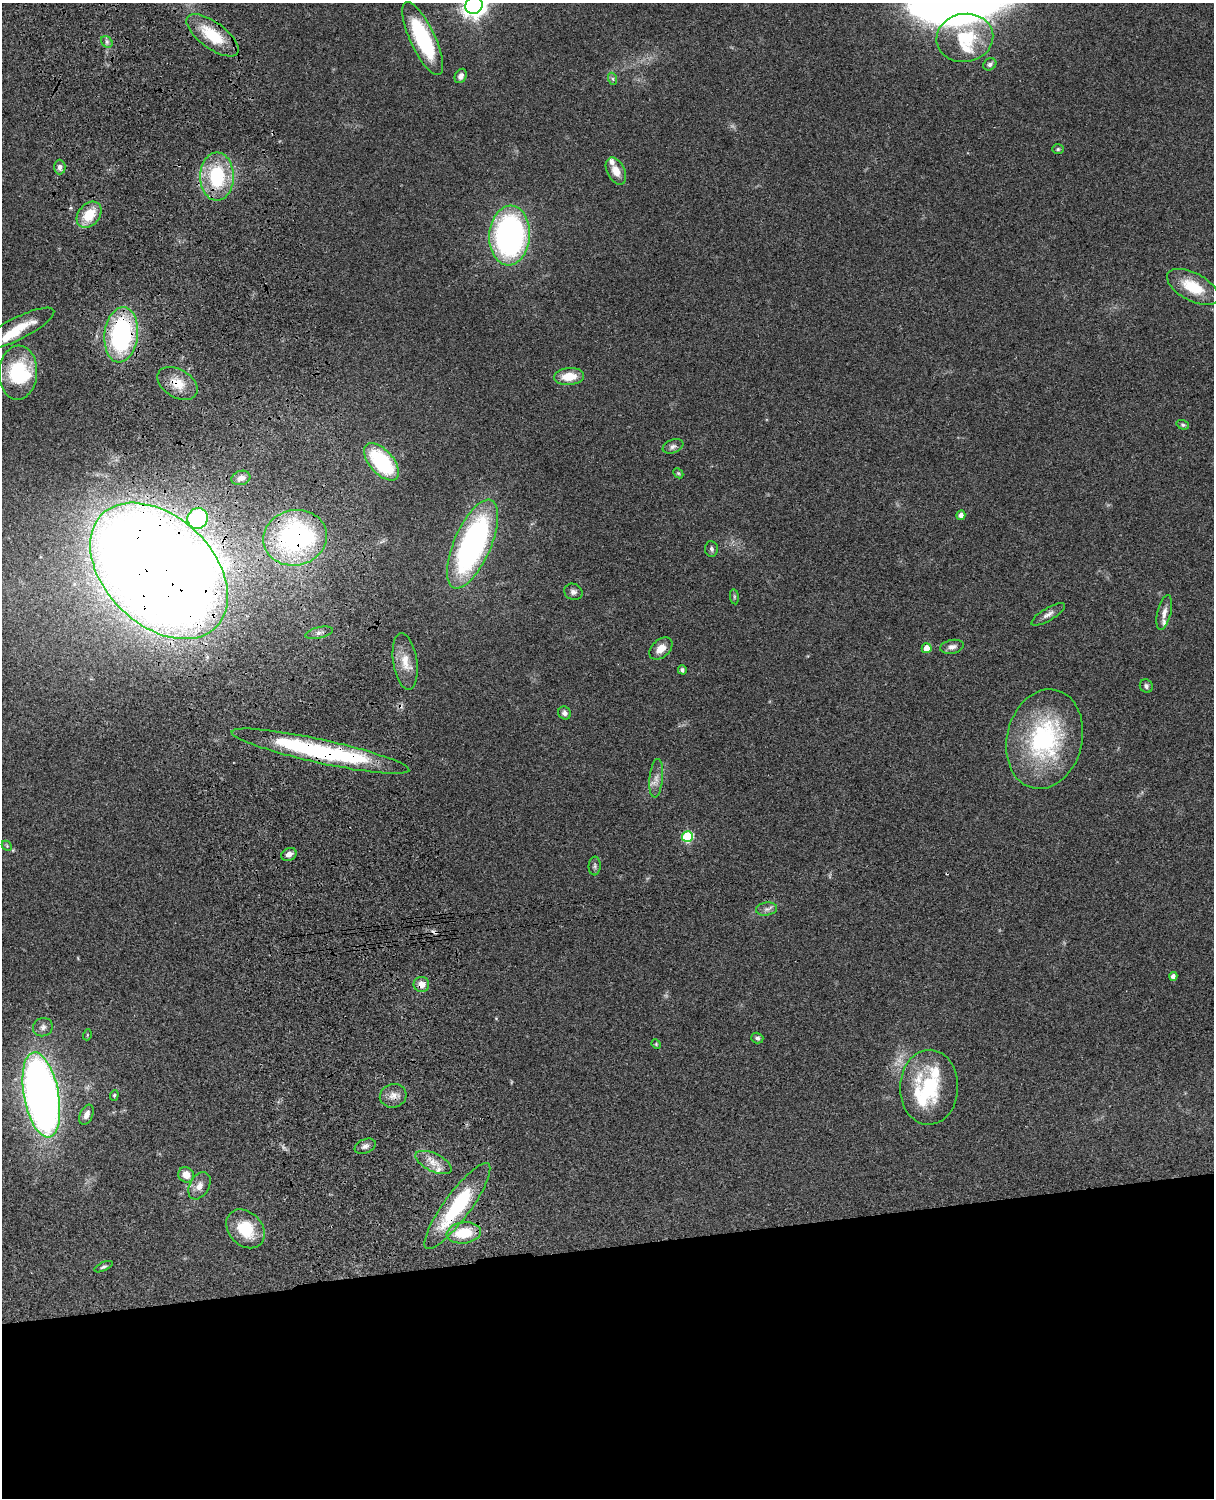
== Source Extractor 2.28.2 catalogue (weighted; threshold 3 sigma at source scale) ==
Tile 11 of 4 x 3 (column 3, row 3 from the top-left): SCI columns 2546-3757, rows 277-1772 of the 5087 x 4926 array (HDU 1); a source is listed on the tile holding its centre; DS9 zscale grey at full resolution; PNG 1216 x 1500 px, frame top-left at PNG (2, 3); each listed source drawn as its Kron ellipse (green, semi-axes under 4 px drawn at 4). Shown black and unused: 17% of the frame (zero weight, under 3 of 4 exposures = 6% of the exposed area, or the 3 px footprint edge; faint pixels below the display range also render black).
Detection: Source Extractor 2.28.2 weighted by HDU 2 'WHT'; one run over the whole footprint, this tile lists its part. Background 0.0876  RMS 0.0061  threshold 0.0273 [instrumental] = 3 sigma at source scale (4.5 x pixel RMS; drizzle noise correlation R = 1.50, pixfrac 1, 0.05/0.05 arcsec/px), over >= 5 px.
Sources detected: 84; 1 too faint to see at this stretch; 2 inside a brighter object's white glare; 3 cosmic-ray / hot-pixel residue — neither listed nor drawn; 8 inside a brighter listed object's ellipse — not listed separately; the other 70 listed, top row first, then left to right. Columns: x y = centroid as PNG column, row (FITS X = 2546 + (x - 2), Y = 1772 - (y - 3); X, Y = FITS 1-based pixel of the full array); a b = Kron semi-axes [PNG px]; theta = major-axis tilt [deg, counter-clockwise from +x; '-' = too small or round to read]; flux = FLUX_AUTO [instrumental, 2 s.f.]
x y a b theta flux
474 5 9 8 - 570
212 35 31 13 -36 26
965 38 28 24 9 29
423 39 40 12 -65 56
107 42 6 5 - 1.5
990 64 7 5 36 1.7
461 76 7 5 63 2.7
613 79 6 4 -72 0.95
1058 149 6 5 - 1
60 167 7 5 -89 2.3
616 171 14 8 -63 7.1
217 177 24 17 90 43
89 215 15 10 50 15
510 235 30 20 86 180
1193 287 28 14 -28 19
18 328 40 11 27 17
121 335 28 16 83 90
18 373 27 19 87 40
569 376 15 8 5 12
177 383 22 14 -32 11
1183 425 6 4 -19 1.1
673 446 11 6 21 2.1
381 462 22 12 -48 55
678 473 6 4 -44 0.8
241 478 10 7 15 3
961 515 5 4 - 2.9
198 518 11 10 - 51
295 538 32 27 11 130
472 544 48 18 67 170
711 549 8 6 -84 1.6
159 571 80 54 -44 1900
573 592 9 8 - 2.3
734 597 8 4 -82 0.87
1164 613 18 6 76 4.2
1048 614 19 6 31 3.3
319 633 14 5 13 2.7
952 647 12 7 11 3
927 648 5 5 - 6.7
661 649 13 9 41 5.8
405 661 28 12 -82 11
682 670 4 4 - 1.4
1146 686 7 6 - 1.7
565 713 7 6 - 2.1
1045 739 50 37 76 87
320 751 91 12 -12 100
656 778 19 6 84 4.4
687 836 5 5 - 47
7 846 6 4 -46 0.81
289 854 8 6 25 3
595 866 9 6 88 1.5
767 909 10 6 7 2.5
1173 976 4 4 - 2.2
421 984 8 7 - 4.8
43 1027 10 9 - 2.6
87 1035 5 3 - 0.53
757 1038 6 5 - 1.4
656 1044 5 4 - 0.6
929 1087 37 29 88 40
41 1095 43 17 -79 510
114 1095 5 4 - 0.73
393 1096 13 11 15 5
86 1115 10 6 66 4
365 1146 11 7 23 2.4
433 1162 20 9 -25 7
186 1175 8 7 - 6.9
199 1186 14 9 59 4.6
457 1206 52 13 54 53
245 1229 22 16 -46 22
464 1233 17 10 8 19
103 1267 10 4 26 1.3
Overlapping masked pixels (flux is a lower limit): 9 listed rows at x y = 212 35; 121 335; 177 383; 198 518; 295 538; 159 571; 320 751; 421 984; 457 1206
Isophote crosses this tile's border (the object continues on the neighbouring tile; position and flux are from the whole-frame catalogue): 2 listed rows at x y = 474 5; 41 1095